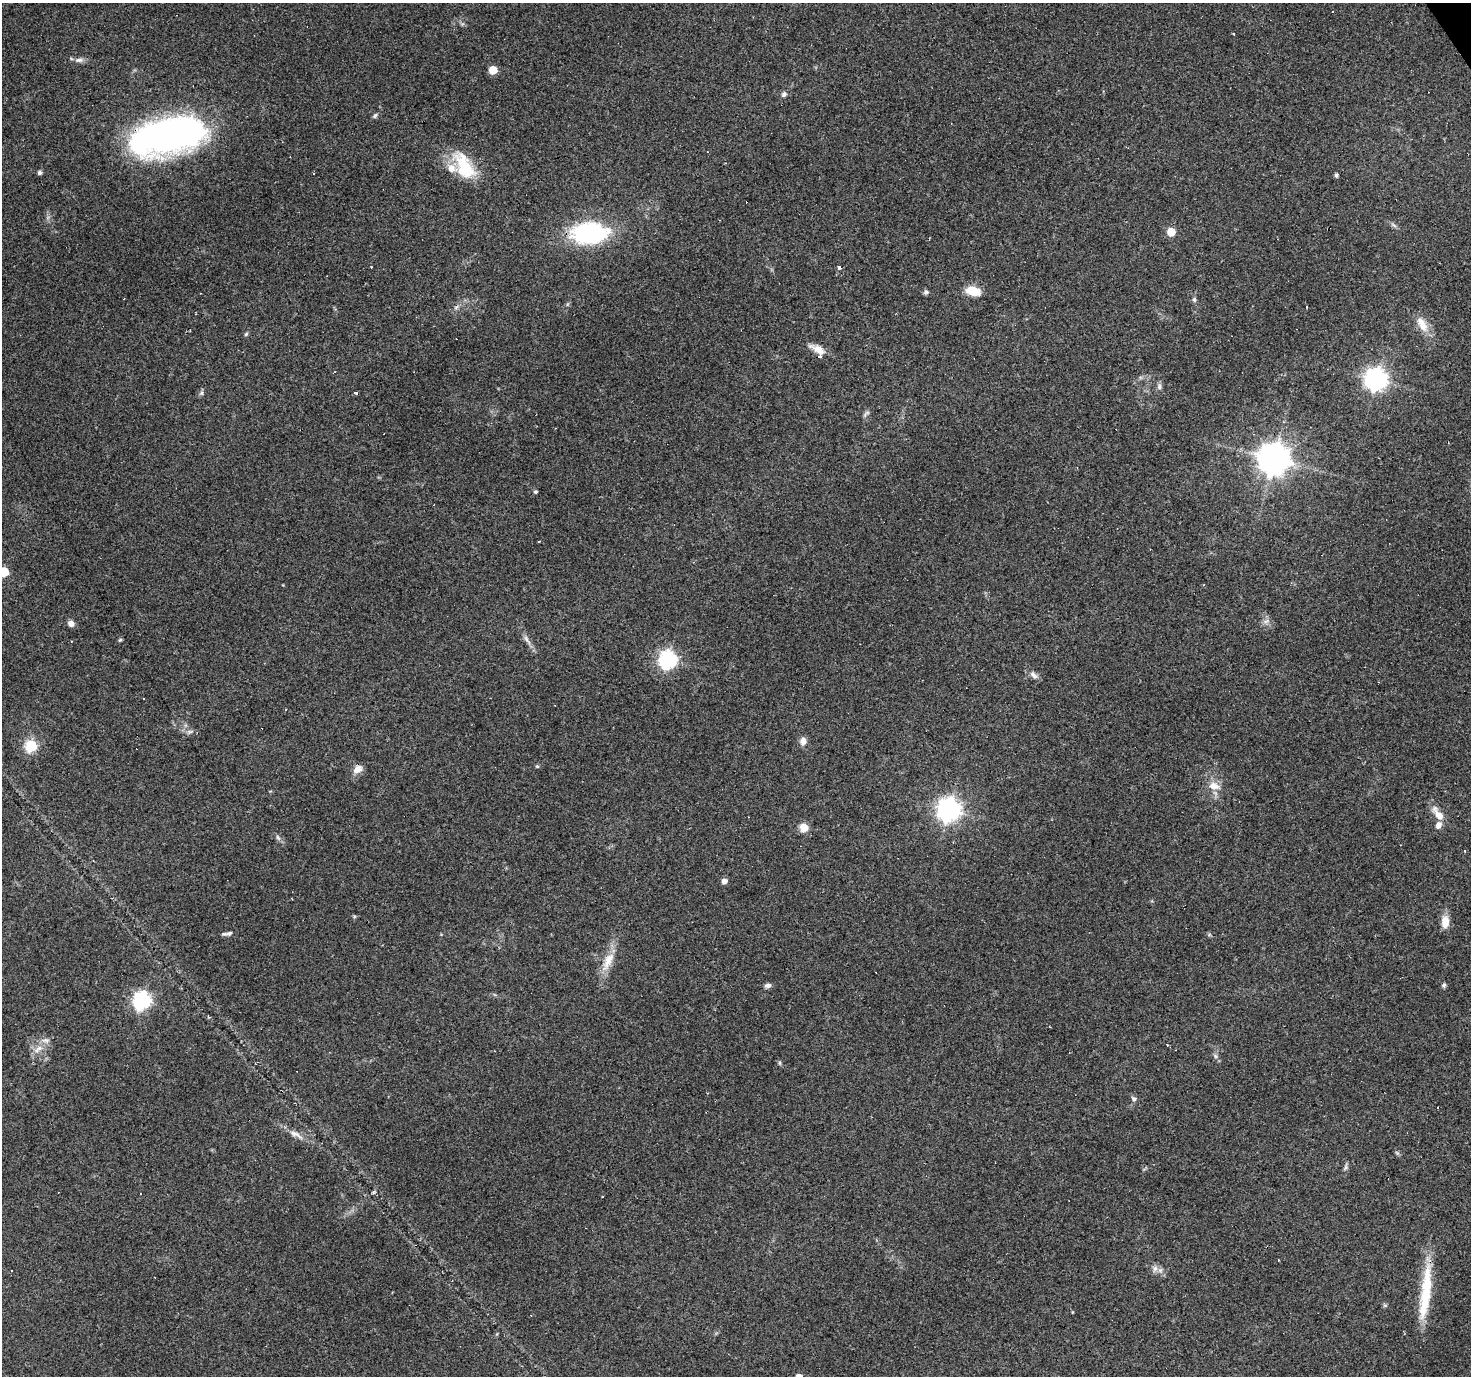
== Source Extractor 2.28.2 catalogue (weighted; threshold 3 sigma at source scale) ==
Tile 10 of 4 x 4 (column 2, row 3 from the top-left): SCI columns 1469-2937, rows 1549-2922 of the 5874 x 5782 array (HDU 1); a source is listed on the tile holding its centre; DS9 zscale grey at full resolution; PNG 1473 x 1378 px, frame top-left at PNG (2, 3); no overlay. Shown black and unused: <1% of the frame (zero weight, under 3 of 4 exposures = <1% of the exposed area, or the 3 px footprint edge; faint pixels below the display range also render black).
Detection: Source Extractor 2.28.2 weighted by HDU 2 'WHT'; one run over the whole footprint, this tile lists its part. Background 0.256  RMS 0.0082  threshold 0.0369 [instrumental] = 3 sigma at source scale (4.5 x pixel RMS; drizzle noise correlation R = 1.50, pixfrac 1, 0.0396/0.0396 arcsec/px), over >= 5 px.
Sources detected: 88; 22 cosmic-ray / hot-pixel residue — not listed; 4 inside a brighter listed object's ellipse — not listed separately; the other 62 listed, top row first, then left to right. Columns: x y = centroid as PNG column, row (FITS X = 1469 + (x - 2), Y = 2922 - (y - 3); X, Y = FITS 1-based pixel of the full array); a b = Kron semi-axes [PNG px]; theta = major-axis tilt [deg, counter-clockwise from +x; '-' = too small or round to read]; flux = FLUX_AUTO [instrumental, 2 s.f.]
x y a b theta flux
79 60 12 6 0 3.6
493 70 5 5 - 19
784 94 7 6 - 2.3
375 116 8 5 50 1.6
168 135 72 30 12 360
464 166 40 20 -61 36
39 173 5 5 - 2.2
1336 175 4 4 - 1.9
1171 232 5 5 - 20
590 233 38 22 3 97
839 267 4 3 - 3.4
973 291 13 8 -14 19
926 292 6 5 - 1.8
1194 299 7 5 -77 1.8
1307 307 3 2 - 0.68
1422 324 24 11 -63 12
246 334 6 4 47 1.2
819 349 21 9 -29 8.6
1376 379 8 8 - 540
1159 387 8 6 90 2.4
202 393 7 4 89 1.5
356 393 4 3 - 3
867 413 12 4 39 1.8
1273 459 10 9 - 1400
535 492 5 4 - 1.3
539 541 3 2 - 1.2
4 572 5 5 - 31
1266 621 8 4 36 2.3
71 623 7 6 - 4.2
526 639 12 5 -60 3.4
120 640 6 4 44 1
668 660 7 7 - 250
1033 675 12 7 -42 3.9
144 698 3 2 - 1
190 731 9 4 9 2
803 741 11 7 89 4.6
31 745 6 6 - 82
537 766 5 3 - 0.94
357 769 13 9 41 6.4
1214 786 15 10 -18 8.2
949 810 8 8 - 580
1438 814 21 9 -52 9.2
804 828 11 10 - 7.3
278 838 9 5 -62 2
724 881 6 5 - 3.9
1445 922 16 10 88 8.7
229 933 10 6 25 2.6
608 961 31 11 64 15
768 985 9 6 11 2.6
1444 985 6 5 - 1.7
142 1000 7 7 - 260
1167 1045 3 3 - 2.8
38 1049 17 7 35 6.9
1215 1056 7 5 -61 1.9
780 1063 6 4 -90 1.1
1134 1099 8 5 -45 1.9
296 1134 26 7 -28 7.4
1346 1167 8 5 73 1.8
140 1194 2 2 - 0.47
603 1196 3 2 - 0.96
1155 1268 9 7 89 3.5
1425 1298 74 13 83 39
Overlapping masked pixels (flux is a lower limit): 1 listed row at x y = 168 135
Isophote crosses this tile's border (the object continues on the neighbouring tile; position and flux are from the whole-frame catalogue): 1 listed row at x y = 4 572